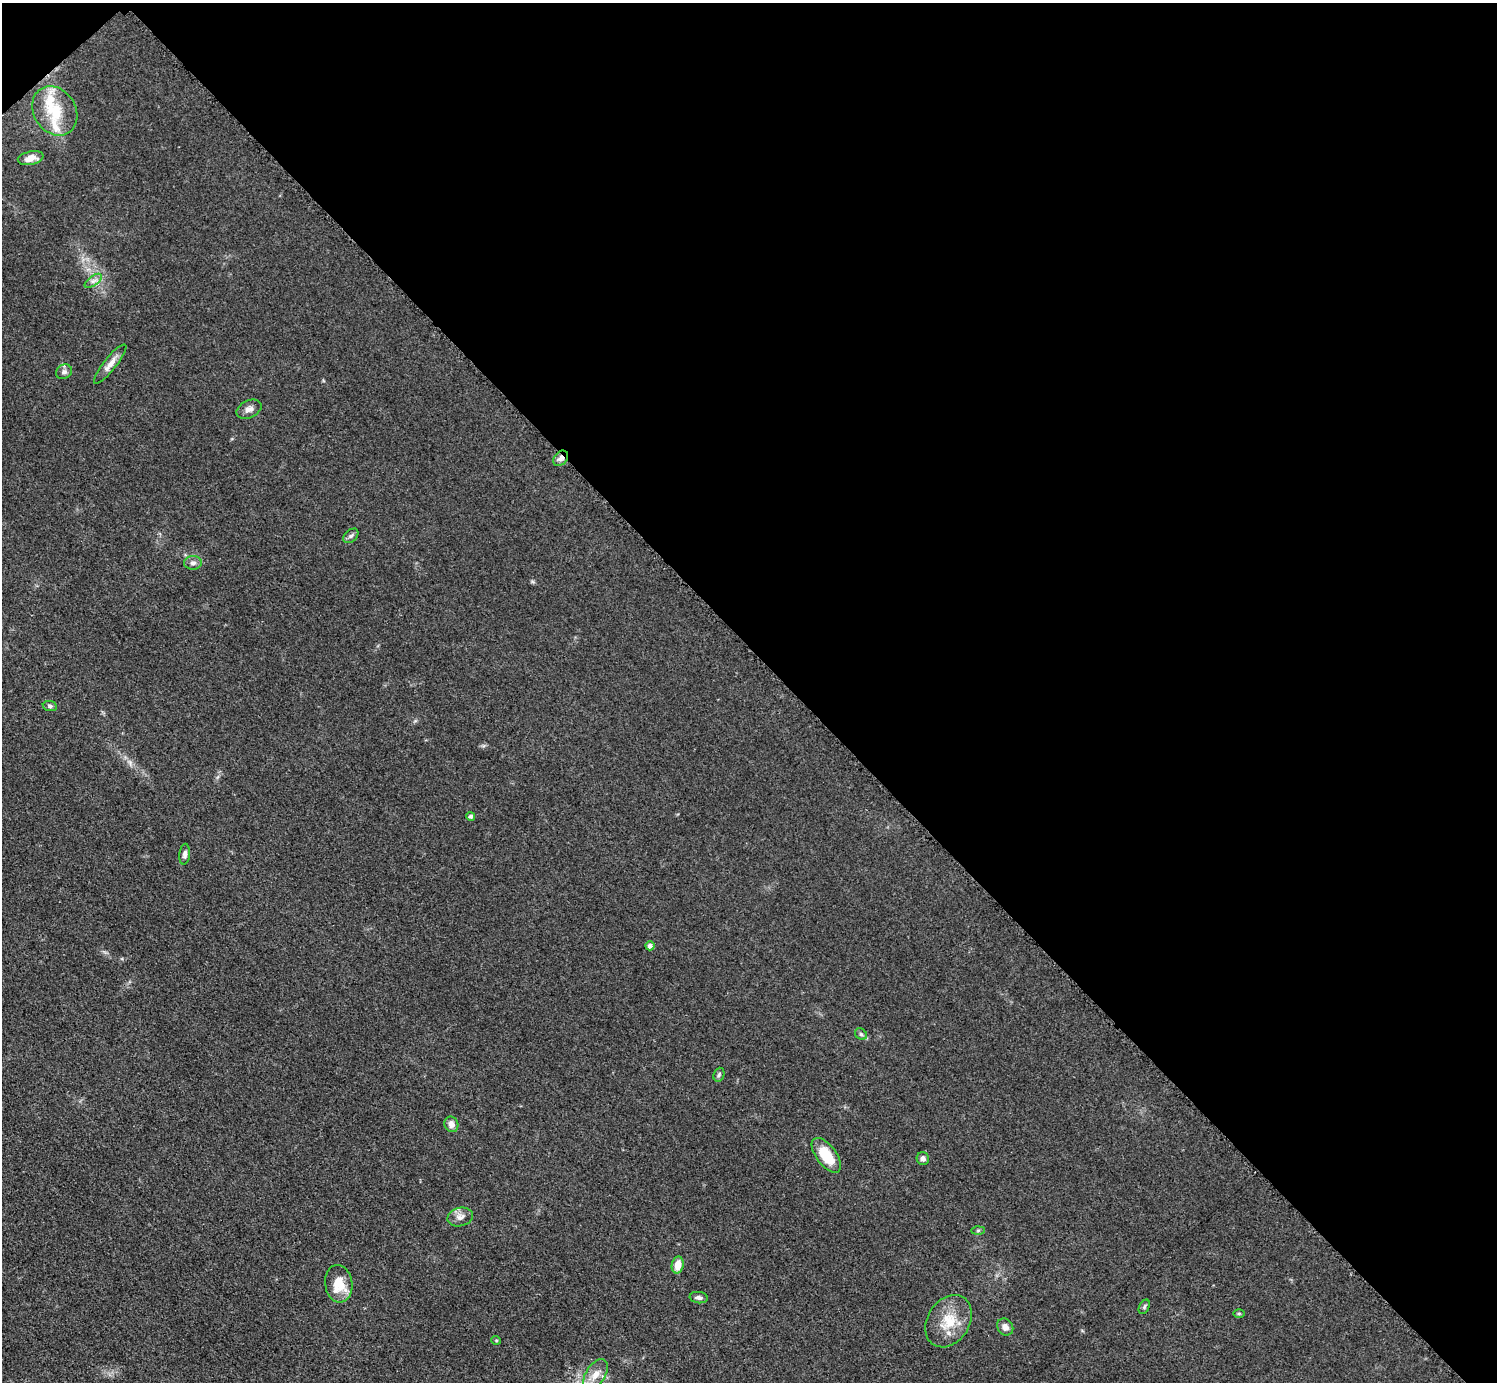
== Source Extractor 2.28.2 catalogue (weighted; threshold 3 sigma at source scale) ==
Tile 3 of 4 x 4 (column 3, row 1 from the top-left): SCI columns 2997-4491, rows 4448-5827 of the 5989 x 5988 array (HDU 1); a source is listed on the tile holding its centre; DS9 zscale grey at full resolution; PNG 1499 x 1384 px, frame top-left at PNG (2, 3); each listed source drawn as its Kron ellipse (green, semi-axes under 4 px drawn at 4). Shown black and unused: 47% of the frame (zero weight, under 3 of 5 exposures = <1% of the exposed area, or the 3 px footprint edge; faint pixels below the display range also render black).
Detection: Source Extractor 2.28.2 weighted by HDU 2 'WHT'; one run over the whole footprint, this tile lists its part. Background 0.0499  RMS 0.0053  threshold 0.0238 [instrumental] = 3 sigma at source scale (4.5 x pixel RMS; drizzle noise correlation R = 1.50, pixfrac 1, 0.05/0.05 arcsec/px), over >= 5 px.
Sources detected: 31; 2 inside a brighter listed object's ellipse — not listed separately; the other 29 listed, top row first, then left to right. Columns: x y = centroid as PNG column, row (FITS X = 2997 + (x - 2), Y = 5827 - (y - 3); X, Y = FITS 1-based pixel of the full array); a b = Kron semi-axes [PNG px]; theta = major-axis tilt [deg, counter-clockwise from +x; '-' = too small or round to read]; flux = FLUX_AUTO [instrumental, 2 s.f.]
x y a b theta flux
55 111 26 21 -57 19
31 158 13 6 13 4.3
93 281 10 5 35 1.9
110 364 24 6 51 4.4
64 372 8 7 - 1.6
249 409 13 8 26 2.9
561 458 8 6 46 2.2
351 536 9 6 39 1.3
193 563 9 7 5 2
50 706 7 5 -9 1.2
471 816 4 4 - 1.3
185 854 10 5 84 1.9
650 946 4 4 - 2
861 1034 6 5 - 1.1
719 1075 7 5 69 0.99
451 1124 8 6 -68 3.3
826 1155 20 10 -53 15
923 1159 6 6 - 1.9
460 1217 13 9 14 3.5
978 1230 7 4 1 0.8
678 1265 8 6 78 6.7
339 1284 19 13 -82 12
699 1298 9 5 -8 1.7
1144 1307 7 5 62 0.98
1239 1313 6 4 0 0.63
949 1321 28 21 58 15
1005 1327 9 7 -51 3.3
496 1340 5 3 - 0.47
595 1375 17 9 58 6.6
Overlapping masked pixels (flux is a lower limit): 1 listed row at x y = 561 458